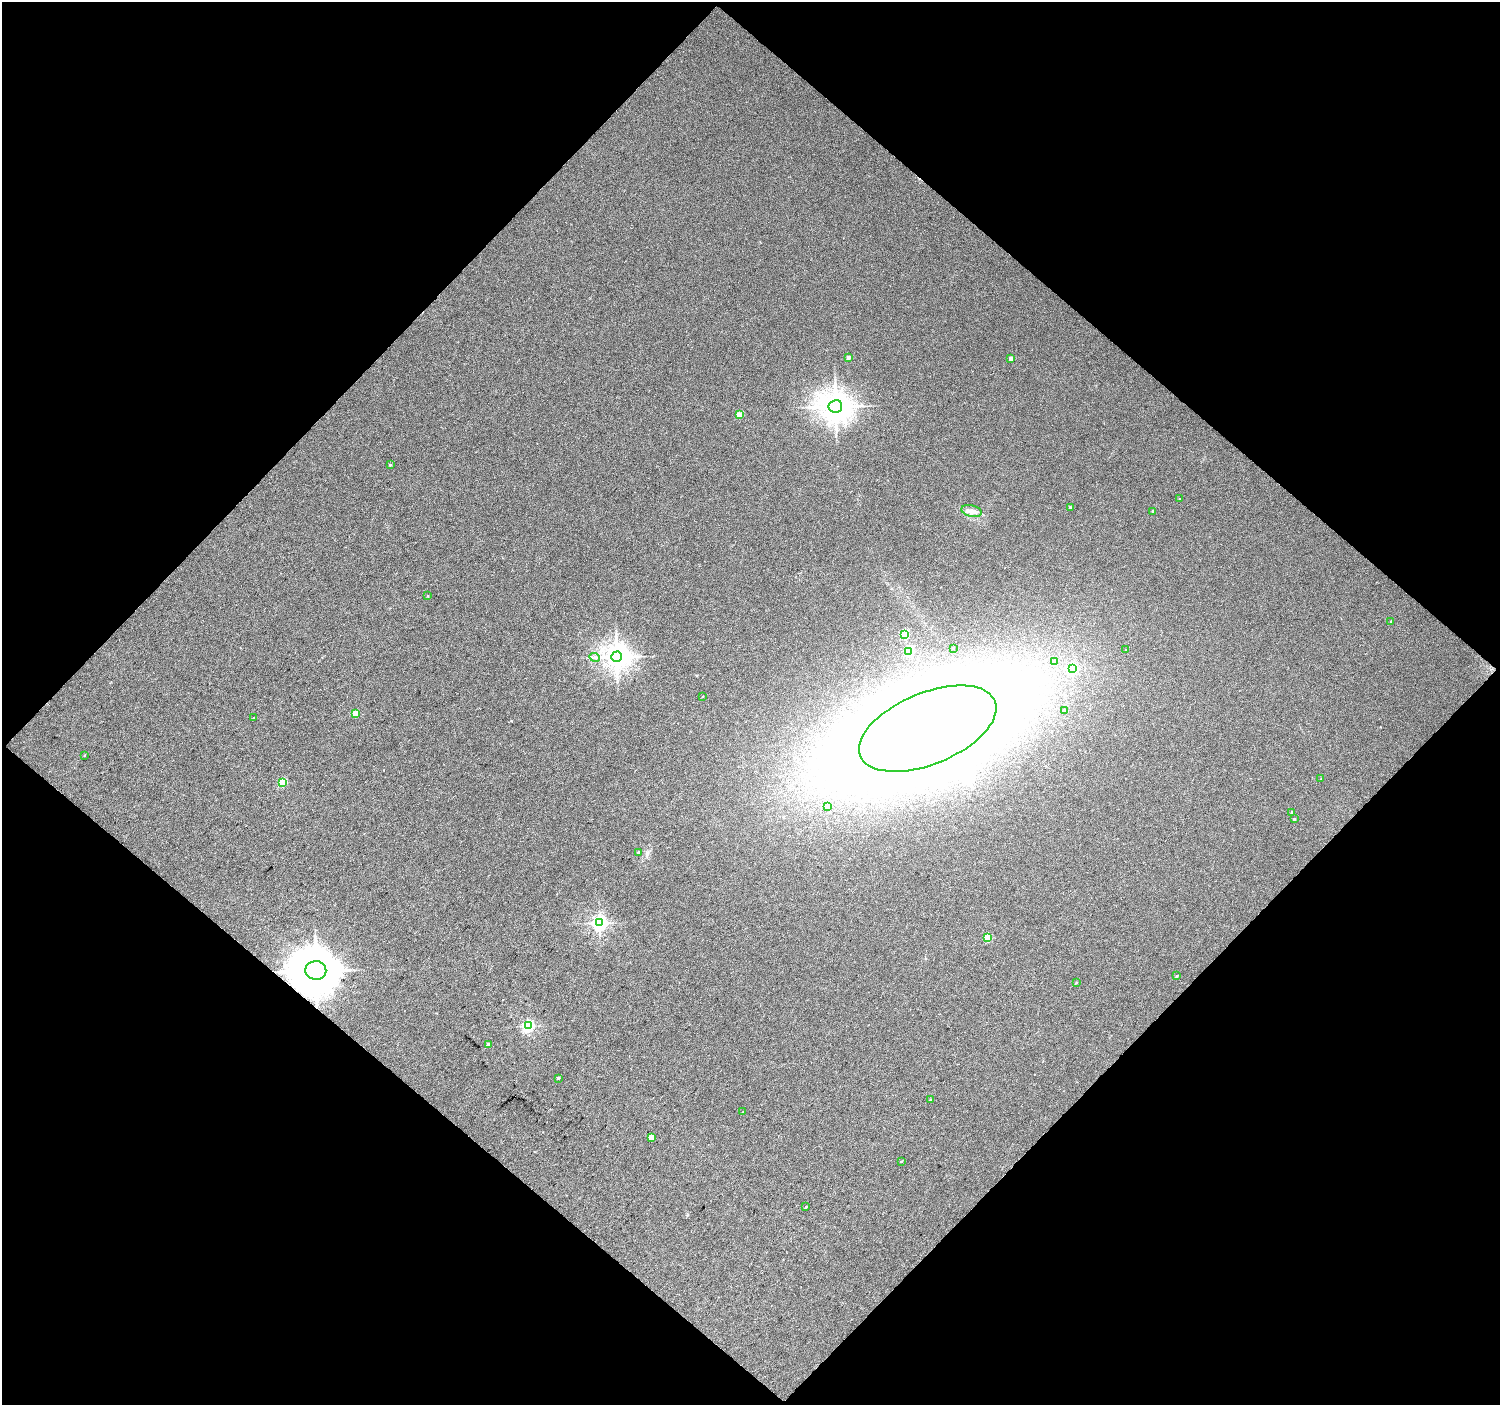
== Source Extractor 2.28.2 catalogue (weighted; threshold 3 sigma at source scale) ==
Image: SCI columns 3-2997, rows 109-2913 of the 2999 x 3003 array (HDU 1 of 3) = the unmasked area's bounding box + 8 px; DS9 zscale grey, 2 x 2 block average (1 PNG px = mean of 2 x 2 image px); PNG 1502 x 1407 px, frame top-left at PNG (2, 2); each listed source drawn as its Kron ellipse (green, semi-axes under 4 px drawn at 4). Shown black and unused: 50% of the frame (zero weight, under 3 of 4 exposures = <1% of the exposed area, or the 3 px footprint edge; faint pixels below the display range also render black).
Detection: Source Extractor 2.28.2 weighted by HDU 2 'WHT'. Background 0.0402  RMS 0.0086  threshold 0.0388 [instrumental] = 3 sigma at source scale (4.5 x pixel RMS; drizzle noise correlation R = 1.50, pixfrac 1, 0.0396/0.0396 arcsec/px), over >= 5 px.
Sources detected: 47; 2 inside a brighter object's white glare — neither listed nor drawn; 1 inside a brighter listed object's ellipse — not listed separately; the other 44 listed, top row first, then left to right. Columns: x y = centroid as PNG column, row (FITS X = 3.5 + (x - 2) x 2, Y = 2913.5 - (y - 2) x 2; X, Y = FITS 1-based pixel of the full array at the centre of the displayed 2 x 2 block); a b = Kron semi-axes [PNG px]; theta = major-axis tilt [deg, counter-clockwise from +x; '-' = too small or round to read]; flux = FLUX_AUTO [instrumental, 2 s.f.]
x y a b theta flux
849 358 3 3 - 5.3
1011 358 2 2 - 10
835 406 7 6 - 3500
739 415 3 2 - 46
390 465 3 3 - 2.2
1180 499 3 2 - 0.89
1070 507 3 3 - 1.8
972 511 10 5 -14 12
1153 511 2 2 - 6.2
427 596 3 2 - 1
1391 621 2 2 - 1.1
904 634 3 3 - 130
953 648 2 2 - 1.1
1126 650 2 2 - 0.89
909 651 3 3 - 140
594 657 5 3 - 3.7
617 657 5 5 - 2300
1054 662 3 3 - 8.4
1072 669 3 3 - 220
703 696 3 2 - 0.91
1064 710 2 2 - 2
356 713 2 2 - 37
254 718 3 2 - 1.5
928 729 73 36 22 9000
85 755 3 2 - 1.2
1321 778 3 2 - 0.88
283 782 3 3 - 110
827 806 2 2 - 11
1292 812 2 2 - 5.4
1294 819 2 2 - 3.1
639 852 2 2 - 4.7
599 923 4 4 - 720
988 938 3 3 - 70
316 970 10 9 - 11000
1177 976 3 2 - 2.4
1076 983 3 2 - 1.8
528 1026 3 3 - 340
488 1045 2 2 - 14
558 1078 3 2 - 2.5
931 1100 3 2 - 4.4
743 1112 2 2 - 0.96
651 1137 3 2 - 31
901 1161 3 2 - 1.5
806 1207 3 2 - 3.2
Overlapping masked pixels (flux is a lower limit): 1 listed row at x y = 316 970
Diffuse or blended objects may show on this block-average render without a row.